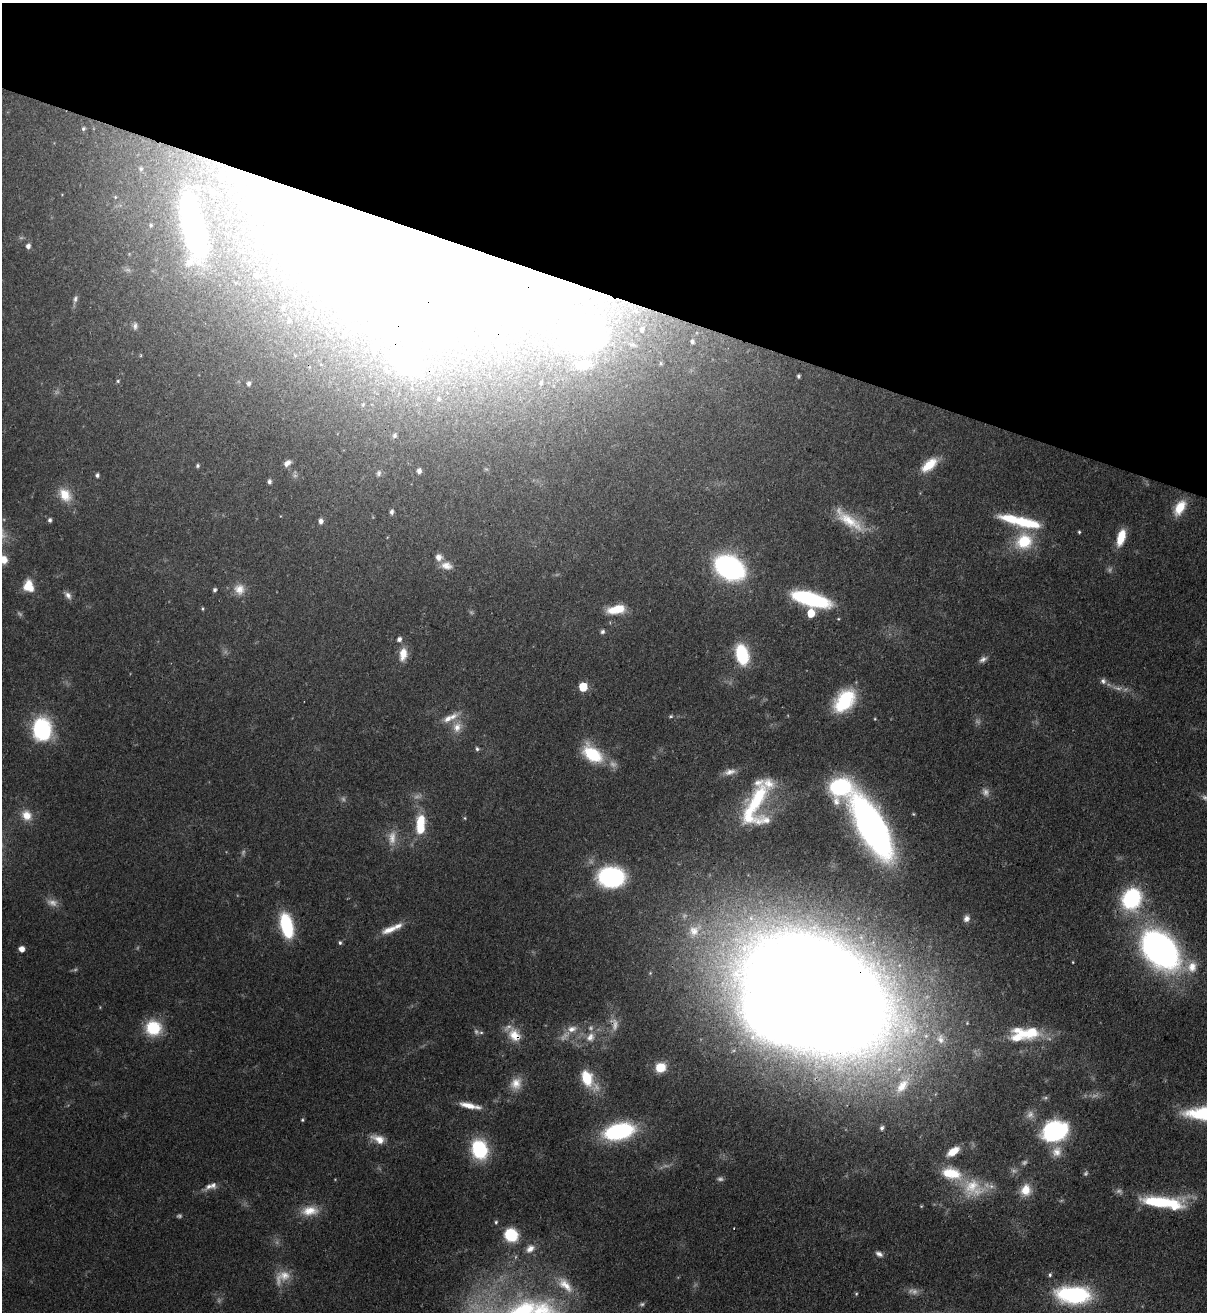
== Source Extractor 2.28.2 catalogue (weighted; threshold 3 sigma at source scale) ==
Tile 2 of 4 x 4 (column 2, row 1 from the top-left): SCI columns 1549-2753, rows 3963-5272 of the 5380 x 5303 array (HDU 1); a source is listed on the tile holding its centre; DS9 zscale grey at full resolution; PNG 1209 x 1314 px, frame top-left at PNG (2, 3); no overlay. Shown black and unused: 22% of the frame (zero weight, under 3 of 4 exposures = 7% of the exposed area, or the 3 px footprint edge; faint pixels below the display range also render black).
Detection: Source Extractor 2.28.2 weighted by HDU 2 'WHT'; one run over the whole footprint, this tile lists its part. Background 0.0834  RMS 0.0039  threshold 0.0177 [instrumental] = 3 sigma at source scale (4.5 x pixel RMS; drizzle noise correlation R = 1.50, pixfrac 1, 0.05/0.05 arcsec/px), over >= 5 px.
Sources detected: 169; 24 too faint to see at this stretch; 13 inside a brighter object's white glare — not listed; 17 inside a brighter listed object's ellipse — not listed separately; the other 115 listed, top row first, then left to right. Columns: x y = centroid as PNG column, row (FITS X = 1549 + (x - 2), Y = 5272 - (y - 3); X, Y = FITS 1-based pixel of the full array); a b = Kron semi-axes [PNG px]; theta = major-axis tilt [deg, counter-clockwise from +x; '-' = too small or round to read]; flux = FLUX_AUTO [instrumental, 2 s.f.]
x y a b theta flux
83 129 5 4 - 0.63
141 169 5 4 - 0.62
151 225 6 5 - 0.74
193 228 60 20 -78 150
28 246 6 5 - 1.7
438 251 295 62 -21 480
256 276 7 7 - 1.4
75 299 10 6 74 1.3
283 307 8 5 89 1
289 320 6 5 - 0.8
135 326 10 6 85 1.3
501 346 6 5 - 1.7
584 365 21 14 11 10
798 376 3 3 - 0.67
118 381 5 5 - 0.53
249 384 5 5 - 1.1
438 399 6 4 -42 0.63
394 435 6 5 - 0.94
287 463 9 6 39 2
929 465 23 11 40 8.6
198 466 5 4 - 0.72
419 471 5 4 - 1.6
379 473 8 6 80 0.93
97 475 5 4 - 1.1
269 482 5 4 - 1.1
65 495 20 14 -59 7.6
1180 507 20 11 59 8.4
391 512 5 4 - 1.2
50 520 5 4 - 1
321 521 6 5 - 1.6
850 521 42 14 -34 13
1026 522 35 12 -13 18
1079 532 4 4 - 0.51
1121 537 18 8 74 8.5
1024 541 22 19 30 15
4 560 11 9 -66 3.8
446 566 16 10 -7 3.7
729 567 18 13 -30 130
28 586 14 12 -78 6.8
239 589 15 14 - 4.5
215 590 5 4 - 0.8
68 595 11 7 -51 1.9
810 599 34 11 -15 45
203 609 4 3 - 0.46
616 609 21 9 10 8.5
811 613 6 5 - 9.2
602 632 6 6 - 0.92
399 639 6 6 - 1.5
403 654 16 9 82 5.5
742 654 17 10 -76 27
983 659 11 7 24 1.6
1103 681 8 7 - 1.4
583 687 6 5 - 16
844 701 27 17 50 24
671 716 6 4 7 0.58
450 718 24 8 26 4.8
457 727 15 12 73 4.7
42 729 26 21 -87 30
477 749 5 5 - 0.77
592 754 25 15 -37 18
730 772 16 7 13 2.8
840 787 25 22 23 35
754 804 57 16 64 28
26 815 14 13 - 5.4
465 818 5 3 - 0.43
420 825 27 11 87 13
872 827 44 17 -61 250
392 838 22 10 86 4.9
611 877 25 19 -2 45
1132 899 19 16 63 44
966 919 8 7 - 1.8
286 925 21 10 -76 30
390 930 22 8 19 5
694 930 21 16 39 8.6
340 943 5 4 - 0.69
21 949 5 5 - 2.8
1160 949 34 24 -46 180
1073 962 4 2 - 0.28
1192 967 16 14 77 6.6
815 993 89 57 -32 2500
153 1028 14 14 - 19
572 1029 15 9 13 4.2
481 1032 5 4 - 0.64
1032 1032 21 19 -30 11
514 1035 20 15 -53 7.3
590 1037 14 11 53 4.1
940 1039 15 10 -81 3.7
660 1067 11 9 18 8.4
587 1079 22 12 -56 14
516 1083 17 14 54 5.6
902 1086 28 15 51 14
470 1106 28 7 -12 5.6
1030 1114 11 10 - 2.5
302 1120 4 4 - 0.49
882 1128 5 4 - 1.1
619 1131 28 14 13 46
1054 1132 17 13 10 78
378 1139 19 10 -25 5
479 1149 15 12 -74 35
953 1151 14 7 34 5.7
1057 1152 15 13 66 4.8
209 1186 13 7 34 2.2
973 1188 30 25 -25 14
1026 1190 15 12 77 6.4
1162 1202 51 13 -7 29
309 1211 23 13 4 7.4
496 1222 5 4 - 0.64
511 1235 14 13 - 15
530 1248 13 9 45 3.1
879 1254 9 6 -26 1.6
1050 1275 6 5 - 0.73
282 1277 25 15 36 7
565 1285 25 12 -44 7.2
856 1294 5 4 - 0.45
1074 1295 31 15 -3 47
Overlapping masked pixels (flux is a lower limit): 4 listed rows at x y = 193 228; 438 251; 815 993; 514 1035
Isophote crosses this tile's border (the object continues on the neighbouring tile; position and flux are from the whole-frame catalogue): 1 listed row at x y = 4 560